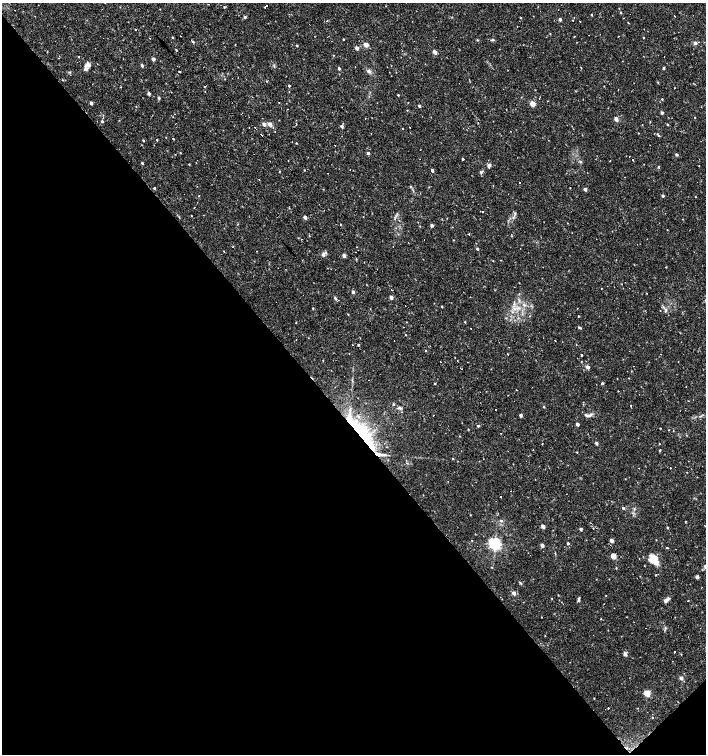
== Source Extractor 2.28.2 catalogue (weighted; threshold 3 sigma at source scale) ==
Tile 14 of 4 x 4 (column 2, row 4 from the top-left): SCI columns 1620-3027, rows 1-1504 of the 5991 x 6017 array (HDU 1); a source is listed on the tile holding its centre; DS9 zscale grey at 2 x 2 block average (1 PNG px = mean of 2 x 2 image px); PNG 708 x 756 px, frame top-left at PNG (2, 3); no overlay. Shown black and unused: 45% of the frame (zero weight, under 2 of 3 exposures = <1% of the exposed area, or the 3 px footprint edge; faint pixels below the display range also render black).
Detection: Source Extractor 2.28.2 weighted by HDU 2 'WHT'; one run over the whole footprint, this tile lists its part. Background 0.0173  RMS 0.0019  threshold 0.00854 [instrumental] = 3 sigma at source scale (4.5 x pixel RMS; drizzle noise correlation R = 1.50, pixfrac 1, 0.0396/0.0396 arcsec/px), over >= 5 px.
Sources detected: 227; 1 inside a brighter object's white glare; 30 cosmic-ray / hot-pixel residue — not listed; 1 coinciding with a brighter row at this scale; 6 inside a brighter listed object's ellipse — not listed separately; the other 189 listed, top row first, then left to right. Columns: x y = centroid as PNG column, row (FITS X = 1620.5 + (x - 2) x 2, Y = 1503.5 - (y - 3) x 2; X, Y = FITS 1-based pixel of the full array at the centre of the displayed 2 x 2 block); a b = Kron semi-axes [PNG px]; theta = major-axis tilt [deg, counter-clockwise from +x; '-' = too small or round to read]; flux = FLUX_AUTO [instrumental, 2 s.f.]
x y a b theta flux
208 4 2 2 - 0.21
224 7 3 2 - 0.41
264 7 2 2 - 0.63
15 10 2 2 - 0.16
621 12 3 2 - 0.47
591 15 2 2 - 0.39
674 16 2 2 - 1.4
245 17 2 2 - 1
521 17 2 2 - 0.19
560 19 2 2 - 1.5
573 20 2 2 - 0.22
327 21 2 2 - 0.26
580 21 2 2 - 0.3
136 30 2 2 - 0.48
550 34 2 2 - 0.23
574 36 2 2 - 0.38
172 37 3 2 - 0.33
643 38 3 2 - 0.26
343 39 2 2 - 0.39
477 40 3 2 - 0.39
492 40 5 2 - 0.37
193 41 3 3 - 0.51
695 43 3 3 - 2
235 44 3 2 - 0.16
366 45 3 2 - 5.1
297 46 3 2 - 0.3
357 48 2 2 - 3
176 50 3 2 - 0.28
435 52 3 2 - 3.9
664 57 2 2 - 0.4
153 59 2 2 - 2.4
87 64 9 6 33 1.9
142 65 2 2 - 1.4
274 66 3 2 - 0.35
355 67 2 2 - 0.28
339 68 2 2 - 1.1
581 68 3 2 - 0.19
664 68 3 2 - 0.58
179 71 3 2 - 0.26
369 71 6 4 -29 1
70 72 3 3 - 0.37
266 81 2 2 - 0.25
289 86 2 2 - 0.7
121 87 2 2 - 0.2
204 87 2 2 - 0.21
674 88 2 2 - 0.8
205 91 2 2 - 0.16
149 94 2 2 - 1.5
398 95 2 2 - 0.38
369 96 2 2 - 0.19
159 98 3 2 - 1
662 99 3 2 - 0.35
279 102 2 2 - 0.16
91 103 3 2 - 1.6
533 104 3 3 - 9.5
419 106 2 2 - 1.3
662 113 2 2 - 1.3
695 117 2 2 - 0.23
616 119 3 2 - 3.8
102 121 3 2 - 0.61
264 124 3 2 - 2.6
270 124 3 2 - 3.7
296 124 2 2 - 0.27
667 124 2 2 - 0.53
342 126 3 2 - 1.6
403 128 2 2 - 0.16
638 133 2 2 - 0.19
657 134 3 3 - 0.36
261 135 2 2 - 0.92
173 138 2 2 - 0.81
143 140 2 2 - 0.48
157 140 2 2 - 0.36
296 143 2 2 - 0.3
180 153 2 2 - 0.24
368 153 2 2 - 1.3
676 154 2 2 - 1.3
463 159 2 2 - 0.52
633 159 2 2 - 0.85
580 161 3 3 - 0.5
142 163 2 2 - 0.85
189 164 3 2 - 0.27
489 165 3 2 - 2.8
699 166 2 2 - 0.16
658 167 3 2 - 0.57
304 170 2 2 - 0.23
432 170 2 2 - 1.5
481 172 3 3 - 1.4
519 182 2 2 - 0.33
154 188 2 2 - 0.76
570 188 2 2 - 0.21
323 189 2 2 - 0.15
585 189 2 2 - 1.7
663 196 2 2 - 1
695 197 2 2 - 0.18
289 208 2 2 - 0.2
191 216 2 2 - 0.21
305 217 2 2 - 2.9
340 224 2 2 - 0.21
432 225 2 2 - 1.4
420 226 2 2 - 0.18
469 234 2 2 - 0.8
477 249 2 2 - 0.87
224 251 2 2 - 0.23
323 255 6 5 - 1.1
344 255 2 2 - 2.6
493 261 2 2 - 0.21
666 267 2 2 - 0.23
601 288 2 2 - 0.16
353 292 3 3 - 1.1
391 297 2 2 - 3
335 298 6 3 -59 0.78
519 300 5 3 - 0.68
524 305 5 2 - 0.58
442 306 2 2 - 0.39
313 308 3 2 - 0.34
518 308 4 3 - 0.65
665 310 5 3 - 0.82
348 314 2 2 - 0.23
578 316 2 2 - 0.33
465 322 2 2 - 0.29
296 323 2 2 - 0.17
403 327 2 2 - 0.18
579 327 4 2 - 0.55
471 328 2 2 - 0.17
405 335 2 2 - 0.23
394 341 2 2 - 0.26
555 341 2 2 - 0.18
358 345 2 2 - 0.63
426 351 2 2 - 0.28
660 354 2 2 - 0.18
581 355 2 2 - 0.42
457 361 2 2 - 0.55
440 362 2 2 - 0.29
588 367 3 2 - 2.5
462 369 2 2 - 0.39
602 383 3 3 - 0.55
435 384 2 2 - 0.3
516 390 2 2 - 1.3
393 404 3 3 - 0.37
544 407 3 2 - 0.38
399 408 7 3 1 0.88
495 410 2 2 - 1
680 411 2 2 - 7.7
590 414 8 4 26 1.3
433 415 2 2 - 0.7
520 415 3 2 - 1.3
701 416 4 2 - 0.42
577 424 2 2 - 2
478 426 3 3 - 0.63
660 428 2 2 - 0.29
468 429 3 2 - 0.22
362 435 47 14 -54 37
596 443 2 2 - 1.3
542 444 2 2 - 0.25
660 450 2 2 - 0.42
577 452 2 2 - 0.82
452 459 2 2 - 0.49
670 468 2 2 - 0.22
623 508 3 3 - 0.83
470 515 2 2 - 0.18
501 521 5 3 - 0.65
543 526 3 2 - 3.5
667 527 2 2 - 0.5
593 528 2 2 - 0.22
581 529 2 2 - 1.5
612 540 3 2 - 3.1
568 543 2 2 - 0.72
495 544 4 3 - 98
542 545 3 2 - 2
666 548 2 2 - 0.6
613 556 3 3 - 9.6
654 559 12 8 -49 6.6
697 577 3 2 - 2.1
514 593 3 3 - 2.7
552 599 3 2 - 0.18
579 599 7 2 84 0.66
666 600 8 3 37 1.4
688 601 2 2 - 0.29
541 617 2 2 - 0.46
601 618 2 2 - 0.24
665 628 5 3 - 0.58
675 652 2 2 - 0.35
625 654 5 4 - 0.9
681 655 2 2 - 0.64
681 678 5 4 - 1
647 693 3 3 - 12
594 698 2 2 - 0.23
608 708 2 2 - 0.84
652 717 2 2 - 0.26
Overlapping masked pixels (flux is a lower limit): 1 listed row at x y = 362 435
Diffuse or blended objects may show on this block-average render without a row.